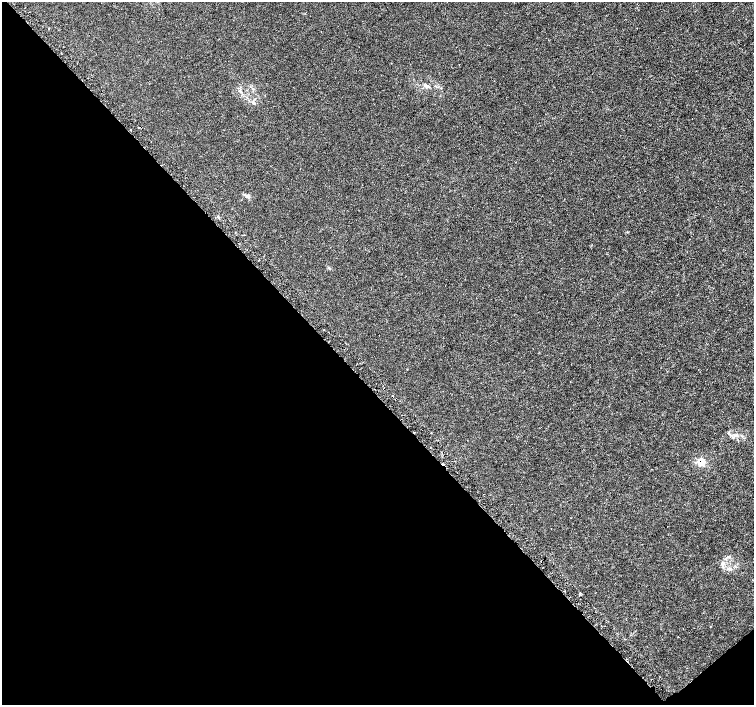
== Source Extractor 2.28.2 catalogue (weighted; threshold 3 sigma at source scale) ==
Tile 14 of 4 x 4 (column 2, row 4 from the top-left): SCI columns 1530-3032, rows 171-1576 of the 6065 x 6026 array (HDU 1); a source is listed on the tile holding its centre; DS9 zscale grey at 2 x 2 block average (1 PNG px = mean of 2 x 2 image px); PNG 756 x 707 px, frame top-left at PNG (2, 2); no overlay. Shown black and unused: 45% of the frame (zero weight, under 3 of 5 exposures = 2% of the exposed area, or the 3 px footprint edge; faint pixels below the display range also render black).
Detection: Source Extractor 2.28.2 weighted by HDU 2 'WHT'; one run over the whole footprint, this tile lists its part. Background -5.22e-05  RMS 7.0e-04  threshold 0.00314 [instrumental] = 3 sigma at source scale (4.5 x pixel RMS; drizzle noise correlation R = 1.50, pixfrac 1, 0.0396/0.0396 arcsec/px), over >= 5 px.
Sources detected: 10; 3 cosmic-ray / hot-pixel residue — not listed; the other 7 listed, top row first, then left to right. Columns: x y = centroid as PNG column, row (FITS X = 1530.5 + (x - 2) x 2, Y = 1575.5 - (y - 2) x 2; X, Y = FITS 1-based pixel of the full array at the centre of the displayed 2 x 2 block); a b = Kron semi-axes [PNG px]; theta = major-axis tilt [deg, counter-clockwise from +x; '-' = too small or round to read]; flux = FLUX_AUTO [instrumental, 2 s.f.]
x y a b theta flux
427 87 6 3 4 0.34
253 103 5 3 - 0.25
248 197 7 3 -27 0.32
701 462 6 5 - 1.9
729 556 3 3 - 0.15
723 563 7 4 89 0.44
580 593 2 2 - 0.1
Overlapping masked pixels (flux is a lower limit): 1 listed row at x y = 701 462